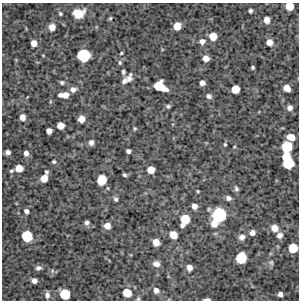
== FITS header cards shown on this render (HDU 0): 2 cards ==
NAXIS1  =                  297 /Length X axis
NAXIS2  =                  298 /Length Y axis

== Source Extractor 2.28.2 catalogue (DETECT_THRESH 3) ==
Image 297 x 298 px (HDU 0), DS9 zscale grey, 1 PNG px = 1 image px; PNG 301 x 302 px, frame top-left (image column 1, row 298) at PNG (2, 3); no overlay
Background 4390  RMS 190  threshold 559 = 3 sigma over >= 5 px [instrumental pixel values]
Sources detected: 89; all 89 listed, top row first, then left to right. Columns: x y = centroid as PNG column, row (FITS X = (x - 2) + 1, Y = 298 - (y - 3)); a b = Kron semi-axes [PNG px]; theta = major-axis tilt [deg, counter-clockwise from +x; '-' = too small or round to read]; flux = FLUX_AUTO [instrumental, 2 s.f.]
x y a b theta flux
289 6 6 6 - 200000
250 11 4 4 - 27000
60 13 5 4 - 18000
78 13 12 9 12 200000
110 18 5 4 - 16000
267 20 5 5 - 92000
177 26 6 6 - 180000
52 27 6 6 - 110000
213 36 6 6 - 170000
202 41 7 7 - 59000
269 42 6 6 - 100000
34 43 5 5 - 99000
121 53 3 3 - 15000
43 55 5 3 - 9300
84 55 8 8 - 680000
206 58 5 5 - 89000
120 63 6 5 - 23000
253 67 3 3 - 17000
123 72 5 4 - 26000
129 78 9 8 - 62000
124 81 11 7 58 59000
62 82 6 5 - 24000
202 83 5 5 - 57000
159 86 11 7 -28 340000
287 88 6 5 - 130000
73 89 7 6 - 59000
235 89 6 6 - 190000
60 95 4 3 - 36000
65 95 7 5 13 94000
209 96 6 6 - 39000
50 101 5 3 - 12000
168 106 6 4 -10 23000
290 108 7 6 - 58000
22 117 6 6 - 82000
81 119 5 5 - 110000
60 126 6 5 - 130000
135 128 5 4 - 16000
49 131 5 5 - 77000
291 137 7 6 - 150000
91 142 6 5 - 52000
225 144 4 3 - 14000
234 147 4 3 - 12000
287 147 9 7 83 470000
128 151 4 4 - 36000
8 152 5 4 - 41000
26 153 6 5 - 52000
286 156 5 5 - 180000
54 162 5 4 - 20000
288 163 8 8 - 490000
19 168 6 6 - 150000
151 170 6 5 - 140000
11 171 5 4 - 21000
46 172 5 5 - 21000
124 175 4 3 - 22000
44 178 6 5 - 150000
102 180 7 7 - 310000
236 189 8 5 -73 34000
198 191 4 3 - 14000
228 198 6 5 - 47000
116 199 6 5 - 31000
194 206 5 5 - 75000
26 211 6 5 - 41000
219 215 10 9 - 870000
185 220 9 6 67 310000
87 222 6 5 - 36000
214 224 7 7 - 110000
107 226 6 6 - 98000
274 228 7 6 - 130000
252 233 6 6 - 65000
173 235 6 6 - 160000
279 235 7 6 - 69000
27 236 7 7 - 430000
242 237 7 6 - 64000
156 242 6 5 - 120000
293 248 7 6 - 280000
241 258 8 7 - 450000
271 263 8 6 -70 33000
156 264 8 6 -13 68000
189 267 5 5 - 79000
38 268 7 5 16 45000
52 271 6 4 73 20000
34 281 5 5 - 57000
156 290 6 6 - 60000
127 293 7 6 - 240000
65 294 7 7 - 360000
280 294 4 4 - 47000
47 295 7 5 -89 53000
138 299 6 5 - 19000
207 299 6 2 1 37000
At the frame edge (FLAGS 8, measured only in part): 4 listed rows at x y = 289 6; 293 248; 138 299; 207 299